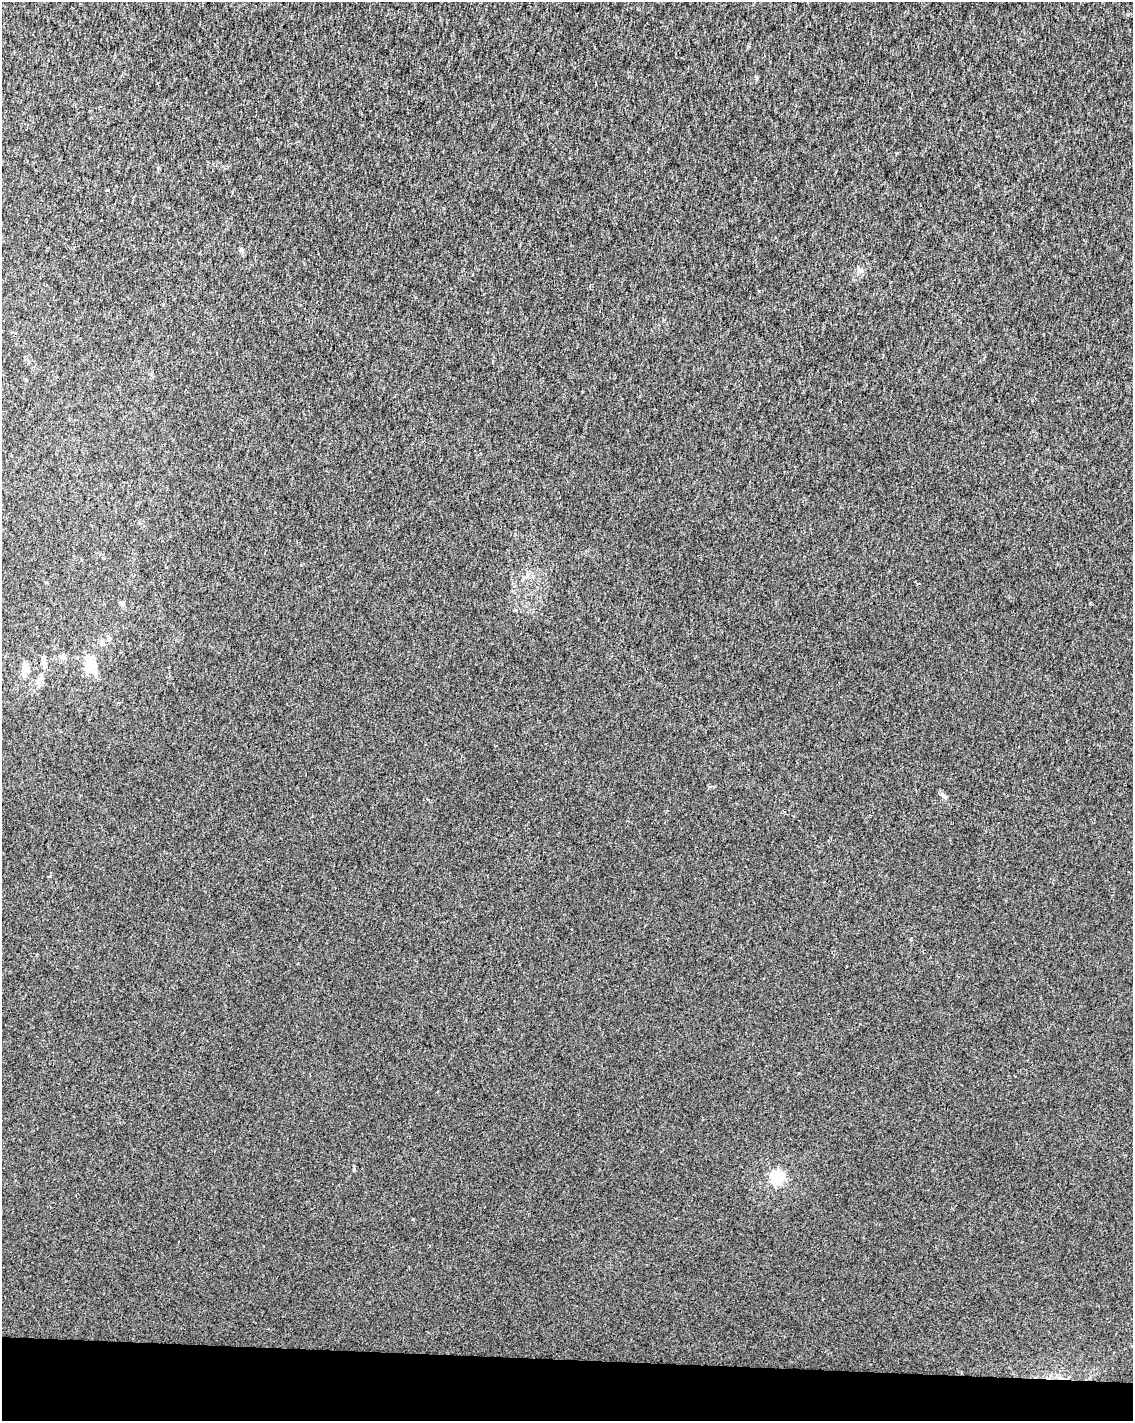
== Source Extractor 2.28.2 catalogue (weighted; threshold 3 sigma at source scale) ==
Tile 11 of 4 x 3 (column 3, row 3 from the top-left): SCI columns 2264-3394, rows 228-1646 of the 4539 x 4778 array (HDU 1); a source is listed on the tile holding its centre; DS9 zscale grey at full resolution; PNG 1135 x 1423 px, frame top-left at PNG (2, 2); no overlay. Shown black and unused: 4% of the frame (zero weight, under 2 of 3 exposures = <1% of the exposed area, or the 3 px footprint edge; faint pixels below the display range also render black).
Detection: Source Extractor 2.28.2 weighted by HDU 2 'WHT'; one run over the whole footprint, this tile lists its part. Background 8.54e-04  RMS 0.0033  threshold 0.015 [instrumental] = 3 sigma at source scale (4.5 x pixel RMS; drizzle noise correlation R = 1.50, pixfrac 1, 0.0396/0.0396 arcsec/px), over >= 5 px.
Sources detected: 17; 1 inside a brighter object's white glare — not listed; the other 16 listed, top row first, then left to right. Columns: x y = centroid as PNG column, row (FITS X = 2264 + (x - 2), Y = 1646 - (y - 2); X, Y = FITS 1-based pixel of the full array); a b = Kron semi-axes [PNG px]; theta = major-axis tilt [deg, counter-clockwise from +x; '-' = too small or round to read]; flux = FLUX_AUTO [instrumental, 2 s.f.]
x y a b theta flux
756 78 6 4 -88 0.42
107 189 3 2 - 0.51
101 220 2 2 - 0.25
241 250 5 5 - 0.55
860 270 6 6 - 0.94
527 575 8 4 90 0.81
102 643 7 5 -48 0.73
64 657 7 6 - 0.94
93 663 21 12 -47 4.4
44 666 10 5 90 1.1
25 667 16 8 -85 2.5
39 682 10 8 -78 1.5
943 795 10 5 -34 0.84
354 1169 5 4 - 0.45
777 1177 6 5 - 56
413 1220 3 2 - 0.43
Unlisted compact peaks at least as high as the median listed source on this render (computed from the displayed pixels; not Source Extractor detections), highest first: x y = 50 876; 799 1073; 301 565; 911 938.